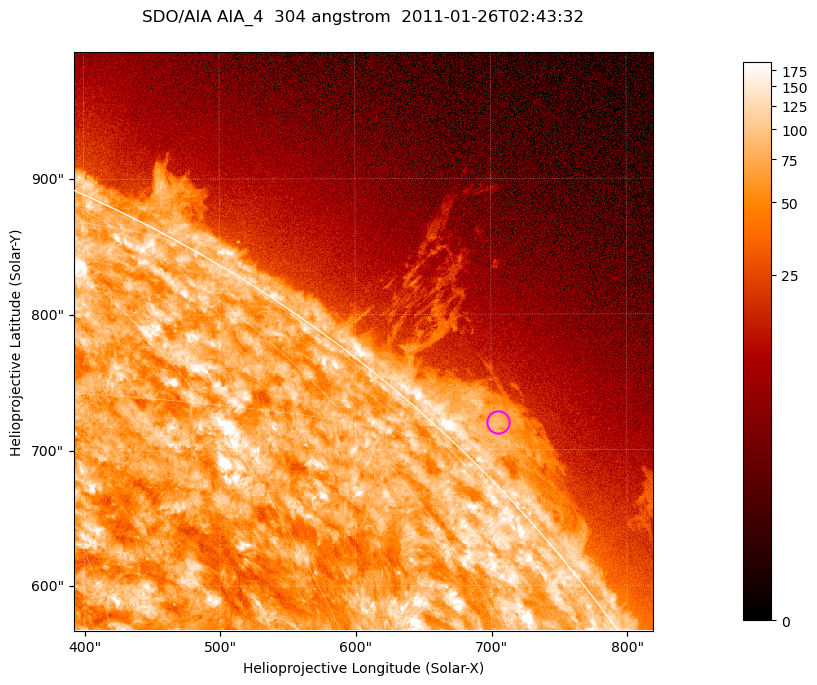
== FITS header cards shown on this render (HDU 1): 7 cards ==
TELESCOP= 'SDO/AIA '           / For AIA: SDO/AIA
INSTRUME= 'AIA_4   '           / For AIA: AIA_ATA1, AIA_ATA2, AIA_ATA3 or AIA_AT
WAVELNTH=                  304 / [angstrom] Wavelength
WAVEUNIT= 'angstrom'           / Wavelength unit: angstrom
DATE-OBS= '2011-01-26T02:43:32.126' / [ISO] Date when observation started; ISO 8
CTYPE1  = 'HPLN-TAN'           / CTYPE1; Typically HPLN
CTYPE2  = 'HPLT-TAN'           / CTYPE2; Typically HPLT

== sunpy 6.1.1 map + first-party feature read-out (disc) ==
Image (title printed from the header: SDO/AIA AIA_4  304 angstrom  2011-01-26T02:43:32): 711 x 711 px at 0.6 arcsec/px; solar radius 975 arcsec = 1624 px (partial field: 2.6% of the solar disc is inside the frame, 42% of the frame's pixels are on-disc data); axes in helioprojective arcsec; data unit not stated in the header (colour bar unlabelled)
Orientation: roll -0.132 deg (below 1 deg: not rotated)
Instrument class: DISC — disc imager (sunpy class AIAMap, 304 A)
Bright regions (active regions / flare kernels): reference = the on-disc median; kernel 7 px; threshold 5 sigma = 121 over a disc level ~74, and >= 1.15x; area >= 505 px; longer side >= 9 px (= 5.4 arcsec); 0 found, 0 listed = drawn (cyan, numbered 1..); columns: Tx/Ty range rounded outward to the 2 arcsec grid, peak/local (2 s.f.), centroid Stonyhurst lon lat
Off-limb structures (1.02-1.3 R_sun): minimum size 252 px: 7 found; the strongest spans PA ~310..320 deg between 1.02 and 1.06 R_sun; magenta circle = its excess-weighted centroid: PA ~315 deg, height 1.03 R_sun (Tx ~706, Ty ~720 arcsec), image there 3.4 x the reference